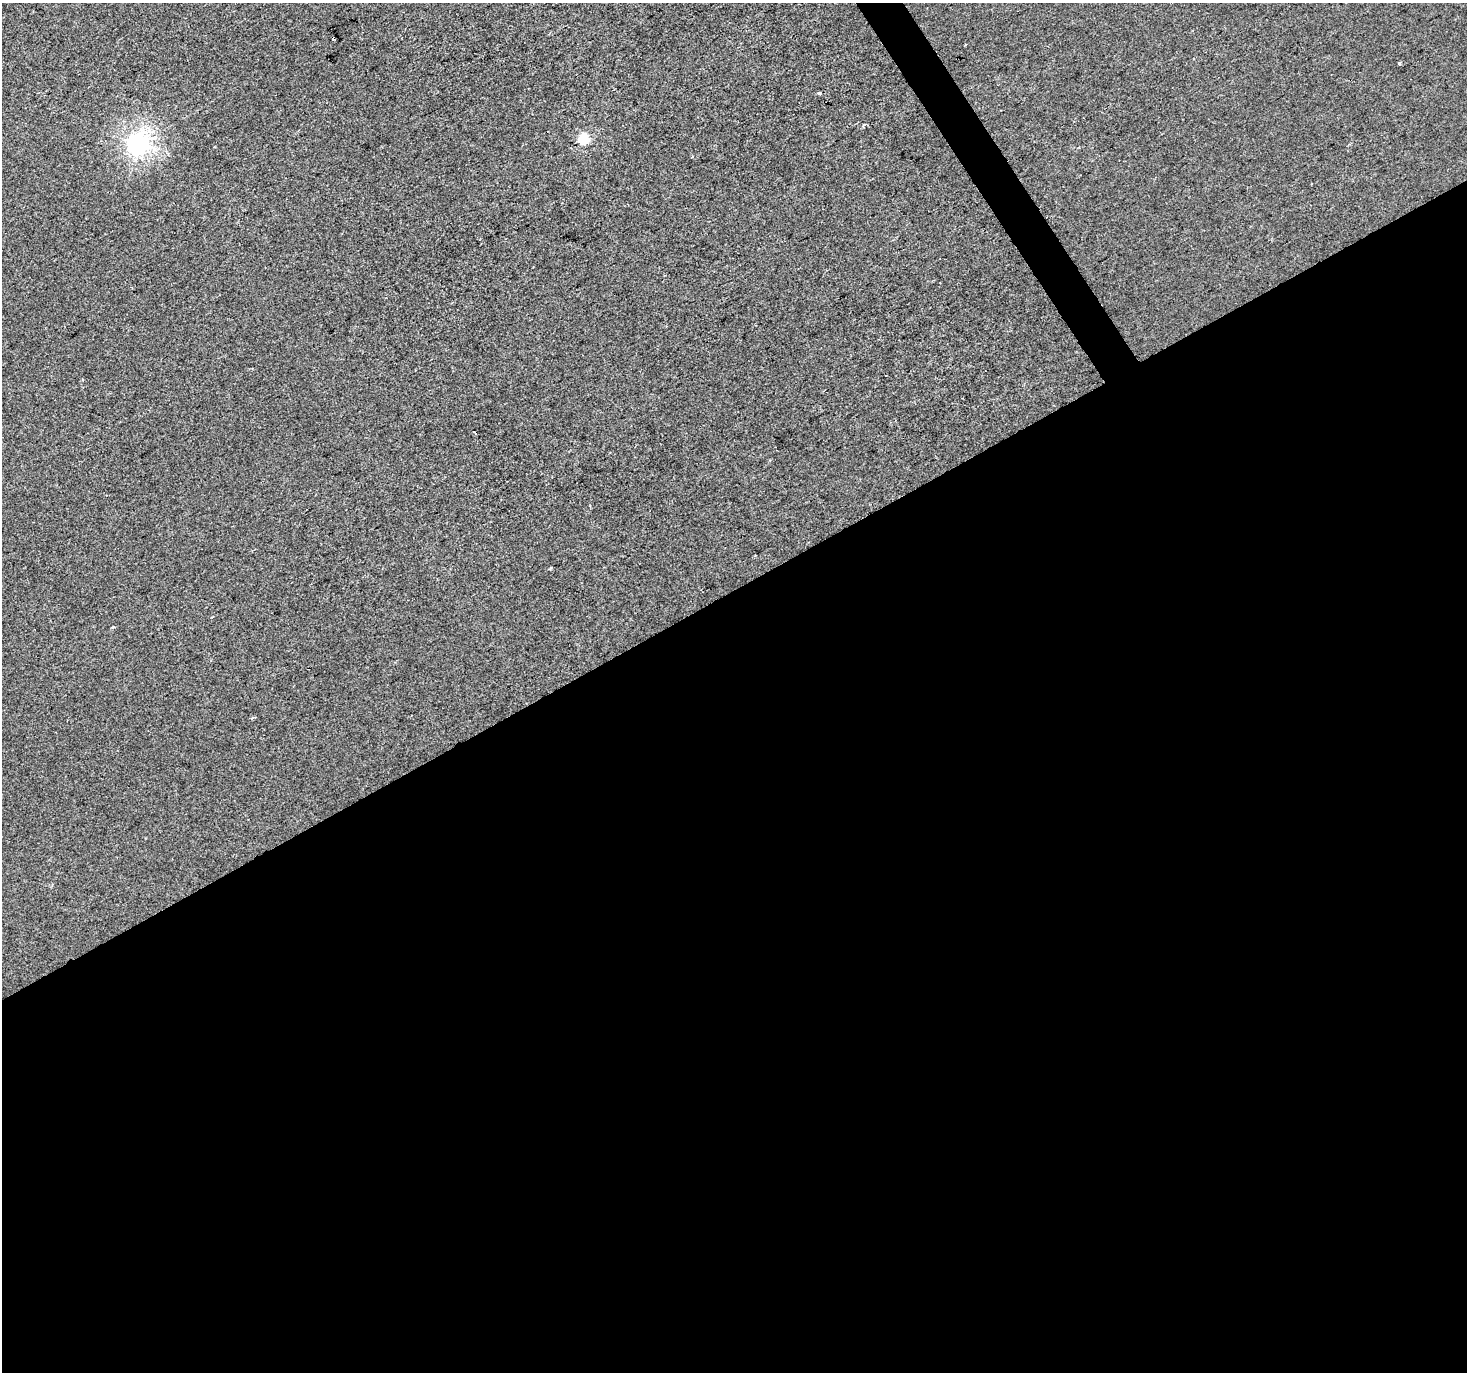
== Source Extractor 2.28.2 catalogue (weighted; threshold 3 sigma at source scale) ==
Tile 15 of 4 x 4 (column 3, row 4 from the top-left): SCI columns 2933-4397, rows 175-1544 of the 5862 x 5765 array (HDU 1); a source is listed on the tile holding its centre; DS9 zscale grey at full resolution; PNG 1469 x 1374 px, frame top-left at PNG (2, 3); no overlay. Shown black and unused: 58% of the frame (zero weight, under 2 of 3 exposures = <1% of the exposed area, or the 3 px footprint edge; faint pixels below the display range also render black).
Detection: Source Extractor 2.28.2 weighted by HDU 2 'WHT'; one run over the whole footprint, this tile lists its part. Background -8.44e-04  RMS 0.0056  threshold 0.025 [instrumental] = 3 sigma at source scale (4.5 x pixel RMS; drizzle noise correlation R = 1.50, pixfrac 1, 0.0396/0.0396 arcsec/px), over >= 5 px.
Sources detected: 10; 1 cosmic-ray / hot-pixel residue — not listed; the other 9 listed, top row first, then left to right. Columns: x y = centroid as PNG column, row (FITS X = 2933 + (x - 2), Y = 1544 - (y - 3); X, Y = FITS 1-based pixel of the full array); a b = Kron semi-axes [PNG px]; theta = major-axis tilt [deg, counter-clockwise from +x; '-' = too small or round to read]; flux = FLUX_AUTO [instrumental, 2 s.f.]
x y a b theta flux
965 45 3 3 - 0.84
1399 63 3 3 - 2.1
819 93 4 3 - 1.7
864 125 3 3 - 1.3
583 139 5 5 - 40
138 144 7 7 - 320
886 375 2 2 - 0.49
82 379 4 2 - 0.43
475 433 5 2 - 1.2